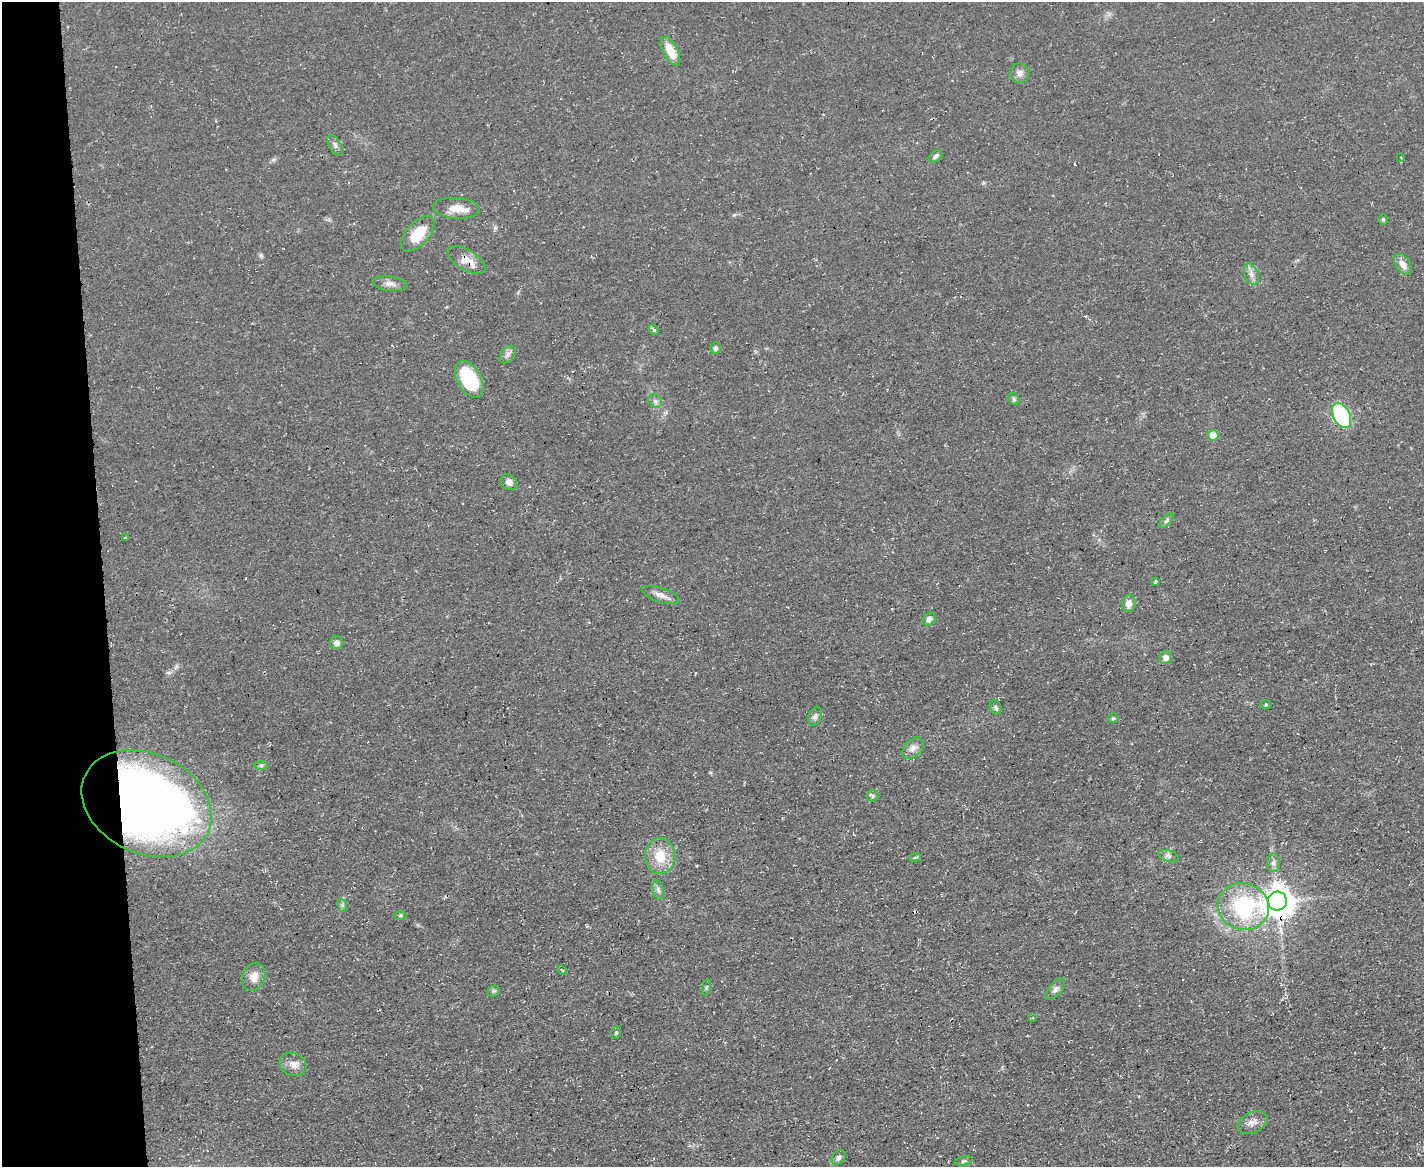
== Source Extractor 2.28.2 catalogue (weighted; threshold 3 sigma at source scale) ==
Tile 4 of 3 x 4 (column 1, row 2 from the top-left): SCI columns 130-1551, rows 2331-3495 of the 4641 x 4660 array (HDU 1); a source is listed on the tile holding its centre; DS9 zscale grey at full resolution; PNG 1426 x 1169 px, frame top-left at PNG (2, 2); each listed source drawn as its Kron ellipse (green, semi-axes under 4 px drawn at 4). Shown black and unused: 7% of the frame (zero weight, under 3 of 4 exposures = <1% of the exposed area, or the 3 px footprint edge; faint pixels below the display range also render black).
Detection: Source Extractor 2.28.2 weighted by HDU 2 'WHT'; one run over the whole footprint, this tile lists its part. Background 0.0603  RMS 0.0071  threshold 0.0321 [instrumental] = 3 sigma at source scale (4.5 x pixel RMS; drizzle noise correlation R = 1.50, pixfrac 1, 0.05/0.05 arcsec/px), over >= 5 px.
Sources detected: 59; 1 cosmic-ray / hot-pixel residue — neither listed nor drawn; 1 inside a brighter listed object's ellipse — not listed separately; the other 57 listed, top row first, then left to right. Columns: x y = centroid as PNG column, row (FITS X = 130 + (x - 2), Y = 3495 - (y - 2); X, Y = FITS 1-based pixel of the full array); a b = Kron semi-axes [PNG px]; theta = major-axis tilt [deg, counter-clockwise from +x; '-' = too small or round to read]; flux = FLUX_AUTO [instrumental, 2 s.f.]
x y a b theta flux
670 51 16 7 -62 14
1020 73 10 10 - 3.9
335 145 11 6 -57 2.5
935 156 8 5 38 1.6
1401 157 3 2 - 0.69
456 208 24 10 -4 9.9
1383 219 5 4 - 0.99
418 234 21 11 49 18
466 260 21 10 -31 9.3
1403 264 11 7 -56 5.4
1251 274 11 7 -69 3.8
390 284 18 7 -8 4.3
654 330 6 4 -44 1.1
715 348 6 5 - 2
508 355 10 6 52 2.7
469 379 20 12 -60 45
1014 399 6 5 - 1.4
655 401 7 6 - 2.2
1342 416 13 8 -62 76
1213 435 5 5 - 9.2
509 482 9 7 -43 3.4
1166 521 9 4 45 1.5
125 538 4 3 - 1.1
1155 582 4 3 - 0.96
661 595 20 7 -18 5
1129 603 8 7 - 5.1
929 619 7 6 - 2.8
337 643 6 6 - 3.4
1166 658 6 6 - 3.6
1266 704 6 4 -1 0.78
996 707 7 5 -64 2
815 716 10 6 72 2.5
1113 718 5 5 - 1.1
913 748 12 8 48 4.1
261 765 7 4 0 1.3
873 796 6 5 - 1.3
147 804 68 50 -25 640
660 856 18 15 85 17
1168 856 11 5 -15 2.1
915 857 6 3 19 0.88
1273 863 9 6 -90 2.5
658 890 10 5 -76 2.2
1278 901 9 9 - 1300
342 905 7 4 -71 1.4
1243 907 26 23 -15 66
400 915 6 4 1 0.92
562 970 5 3 - 0.86
254 977 14 11 68 6.9
706 987 8 4 81 1.3
1056 989 13 6 50 2.7
494 991 6 5 - 1.2
1033 1018 4 3 - 0.67
616 1032 6 4 66 1.3
293 1064 14 11 -26 5.8
1253 1122 16 10 25 5.5
839 1157 8 6 55 2.3
964 1161 9 4 12 1.3
Overlapping masked pixels (flux is a lower limit): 3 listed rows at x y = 466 260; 147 804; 1278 901